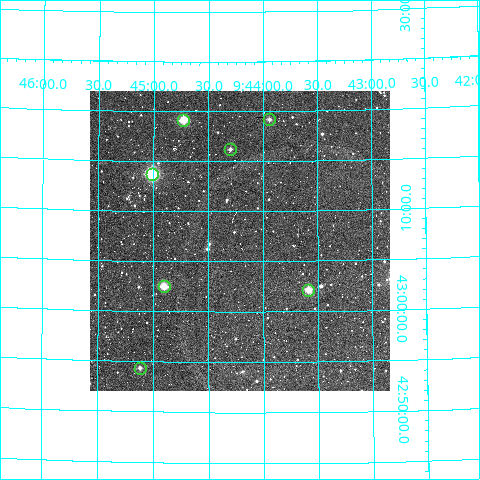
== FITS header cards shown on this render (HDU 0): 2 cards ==
NAXIS1  =                  300
NAXIS2  =                  300

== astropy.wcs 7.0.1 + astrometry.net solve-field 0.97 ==
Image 300 x 300 px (HDU 0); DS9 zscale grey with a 90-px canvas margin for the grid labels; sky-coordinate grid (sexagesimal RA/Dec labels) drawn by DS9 from the SOLVED WCS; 7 Tycho-2 reference stars matched to detected sources circled (green)
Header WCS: RA---TAN/DEC--TAN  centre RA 09:44:13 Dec +43:07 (146.05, +43.12 deg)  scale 6 arcsec/px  FOV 30.0' x 30.0'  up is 0 deg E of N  parity normal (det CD < 0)
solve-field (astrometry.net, Tycho-2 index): VERIFIED the header's WCS against the Tycho-2 star catalogue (verified at 2 index scales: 7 matches each, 0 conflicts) and refined it, rather than solving blind
Solved WCS: RA---TAN-SIP/DEC--TAN-SIP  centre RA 09:44:13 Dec +43:07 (146.05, +43.12 deg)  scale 6 arcsec/px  FOV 30.0' x 29.9'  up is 0 deg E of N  parity normal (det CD < 0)
The solver's refit moves the header's centre by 1.4 arcsec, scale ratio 0.9997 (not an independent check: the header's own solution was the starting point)
Tycho-2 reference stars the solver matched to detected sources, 7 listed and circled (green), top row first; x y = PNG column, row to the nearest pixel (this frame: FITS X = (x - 90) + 1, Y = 300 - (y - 91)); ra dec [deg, ICRS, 3 dp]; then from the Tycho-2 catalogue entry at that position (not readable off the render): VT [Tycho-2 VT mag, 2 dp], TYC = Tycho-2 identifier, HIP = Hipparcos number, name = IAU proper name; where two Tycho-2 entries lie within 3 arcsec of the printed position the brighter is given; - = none
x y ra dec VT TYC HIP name
269 119 145.986 +43.320 11.79 2998-1418-1 - -
183 120 146.182 +43.319 9.63 2998-1427-1 47805 -
230 149 146.075 +43.270 11.57 2998-854-1 - -
152 174 146.253 +43.229 9.05 2998-1618-1 47834 -
164 286 146.226 +43.042 10.02 2998-1530-1 - -
308 290 145.897 +43.036 10.30 2998-609-1 - -
140 368 146.280 +42.905 11.63 2998-1312-1 - -